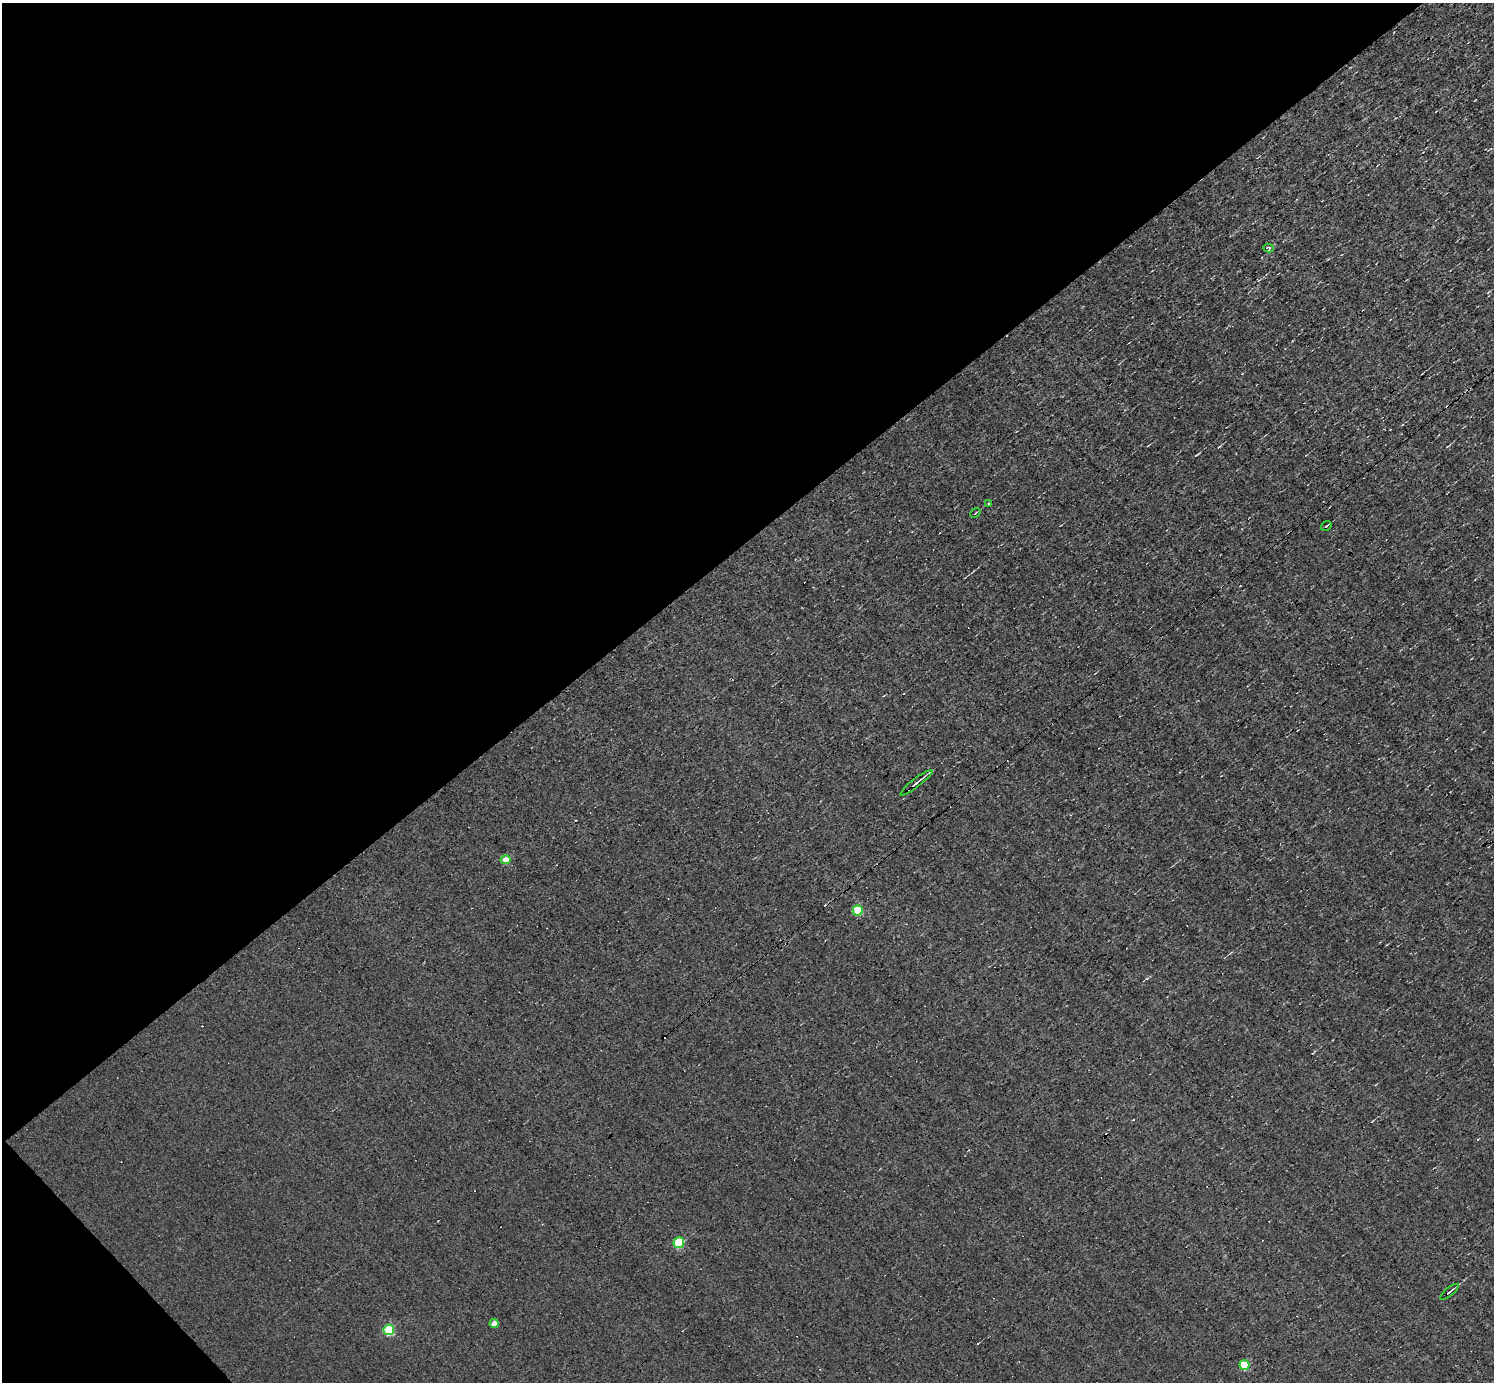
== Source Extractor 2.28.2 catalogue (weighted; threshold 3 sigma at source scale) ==
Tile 5 of 4 x 4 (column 1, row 2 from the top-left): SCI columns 1-1492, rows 2912-4291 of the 5967 x 5966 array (HDU 1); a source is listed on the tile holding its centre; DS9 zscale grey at full resolution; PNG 1496 x 1384 px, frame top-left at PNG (2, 3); each listed source drawn as its Kron ellipse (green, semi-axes under 4 px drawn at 4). Shown black and unused: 41% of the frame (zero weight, under 3 of 4 exposures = <1% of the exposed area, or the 3 px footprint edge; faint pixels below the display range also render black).
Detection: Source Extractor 2.28.2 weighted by HDU 2 'WHT'; one run over the whole footprint, this tile lists its part. Background -0.00396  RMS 0.036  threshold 0.163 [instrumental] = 3 sigma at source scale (4.5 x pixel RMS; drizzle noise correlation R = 1.50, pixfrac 1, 0.05/0.05 arcsec/px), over >= 5 px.
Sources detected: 21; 9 cosmic-ray / hot-pixel residue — neither listed nor drawn; the other 12 listed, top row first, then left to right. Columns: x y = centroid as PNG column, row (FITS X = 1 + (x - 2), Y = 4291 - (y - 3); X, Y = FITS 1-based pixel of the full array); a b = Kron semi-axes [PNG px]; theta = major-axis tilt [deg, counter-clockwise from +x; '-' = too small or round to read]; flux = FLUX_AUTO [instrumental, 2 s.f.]
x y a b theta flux
1268 248 5 3 - 8.5
989 503 3 3 - 3.3
975 513 5 2 - 3.2
1326 526 5 3 - 3.8
916 783 20 3 38 18
505 860 5 4 - 58
858 910 5 5 - 180
679 1243 5 5 - 190
1449 1292 11 2 39 7.2
494 1323 4 4 - 37
389 1330 5 5 - 240
1245 1365 5 5 - 130
Overlapping masked pixels (flux is a lower limit): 1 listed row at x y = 916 783